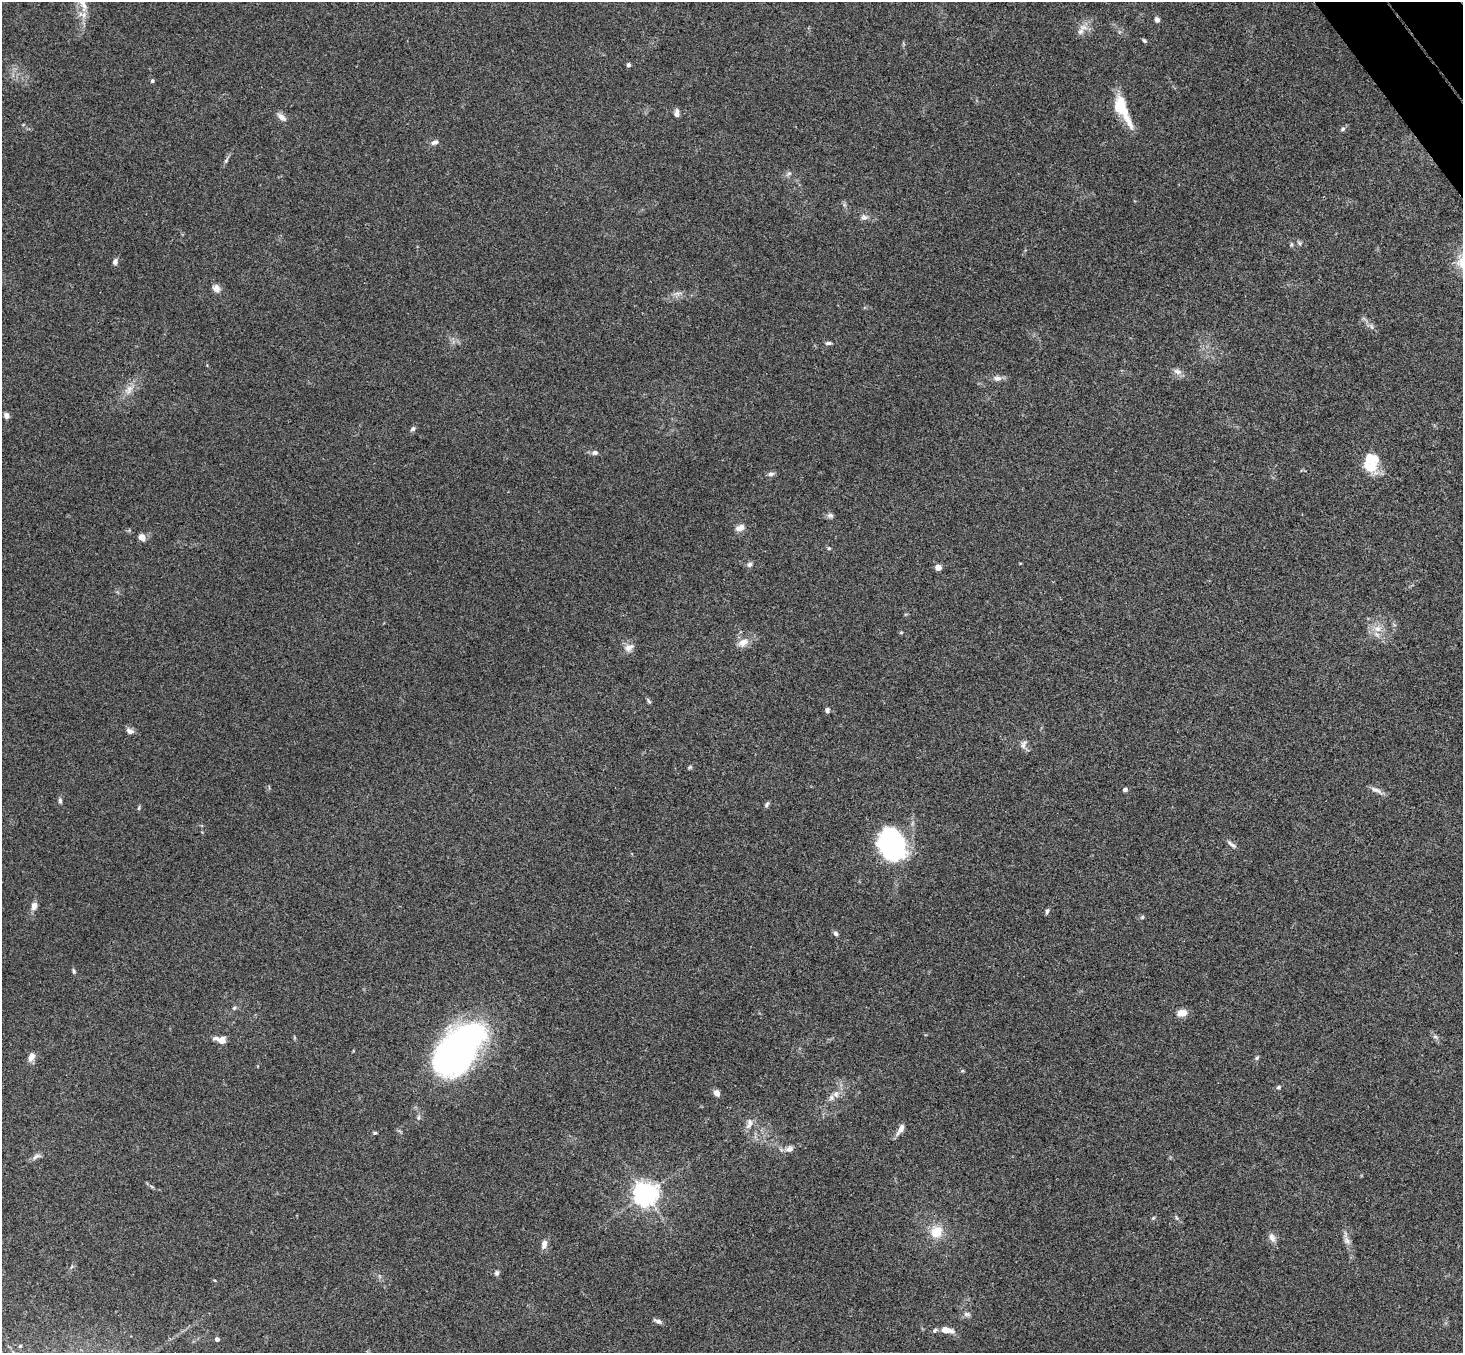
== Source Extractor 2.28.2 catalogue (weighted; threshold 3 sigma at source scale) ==
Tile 10 of 4 x 4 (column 2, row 3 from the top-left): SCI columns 1514-2974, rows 1682-3032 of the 5945 x 5927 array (HDU 1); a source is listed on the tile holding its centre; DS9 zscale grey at full resolution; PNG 1465 x 1355 px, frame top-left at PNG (2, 2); no overlay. Shown black and unused: <1% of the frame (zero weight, under 3 of 4 exposures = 6% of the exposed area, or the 3 px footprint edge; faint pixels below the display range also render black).
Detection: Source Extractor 2.28.2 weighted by HDU 2 'WHT'; one run over the whole footprint, this tile lists its part. Background 0.199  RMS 0.0081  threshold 0.0365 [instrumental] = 3 sigma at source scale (4.5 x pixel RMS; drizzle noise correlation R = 1.50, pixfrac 1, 0.05/0.05 arcsec/px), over >= 5 px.
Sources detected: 90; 1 inside a brighter object's white glare — not listed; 4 inside a brighter listed object's ellipse — not listed separately; the other 85 listed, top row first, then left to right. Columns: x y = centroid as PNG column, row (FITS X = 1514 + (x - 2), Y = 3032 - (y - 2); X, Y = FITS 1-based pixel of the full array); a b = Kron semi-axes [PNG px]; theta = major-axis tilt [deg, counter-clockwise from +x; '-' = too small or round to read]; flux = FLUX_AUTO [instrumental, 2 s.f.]
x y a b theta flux
82 3 25 9 -69 11
1157 20 6 5 - 3.1
1081 32 9 7 45 3.8
1144 41 6 4 -45 1.4
628 65 5 4 - 2.1
152 81 5 4 - 1.4
1121 107 31 14 -67 25
677 113 10 5 84 3.2
282 117 15 7 -39 4.3
1343 129 7 5 41 1.7
434 142 11 6 19 2.9
226 160 10 5 65 1.9
789 173 6 6 - 1.8
864 217 10 6 -1 2.8
1299 243 6 5 - 1.5
115 262 8 6 69 2.6
216 288 11 9 -53 4.1
1372 327 8 3 -71 1.6
828 343 8 4 1 1.8
1177 371 12 7 -21 3.9
997 378 12 7 -3 4.1
129 390 15 9 52 7.5
6 415 7 5 -57 2.9
413 429 7 5 41 1.9
595 452 9 6 1 2.7
1371 458 21 16 -37 19
771 474 9 6 7 2.6
830 515 8 7 - 2.3
740 528 12 7 18 4.9
142 537 6 5 - 7.4
829 548 5 4 - 1.1
749 564 7 6 - 2.4
938 567 5 4 - 9.8
1377 629 11 9 -15 7
901 632 5 3 - 0.8
743 642 14 10 30 7.5
629 647 13 10 28 5.8
649 701 7 4 -50 1.2
827 710 6 5 - 2
130 731 11 7 -25 3.3
1023 745 14 7 62 3.5
690 767 7 4 32 1.1
1125 789 5 4 - 2.5
1376 790 18 6 -23 4
60 800 7 5 -90 1.8
767 804 9 4 57 1.6
139 808 6 4 87 1.1
1231 844 15 5 -37 2.8
892 845 29 22 -69 150
34 906 8 6 81 5.4
1047 911 7 4 76 1.8
1142 917 6 5 - 1.2
836 933 7 5 -55 2.1
74 971 8 4 -69 1.4
234 1008 7 5 16 1.5
1182 1013 10 7 9 8.9
1435 1037 7 5 -28 1.7
221 1040 8 5 -17 13
459 1045 52 29 49 350
31 1057 10 7 65 5.7
1257 1058 7 5 50 1.5
257 1066 4 2 - 0.49
962 1071 5 3 - 0.88
1279 1087 6 5 - 1.5
717 1093 6 5 - 5.6
836 1094 10 8 -83 4.4
749 1124 16 8 73 5.1
901 1129 14 6 60 5.1
375 1133 5 4 - 1.1
789 1149 10 8 15 4.2
36 1156 15 6 27 3.1
152 1187 6 4 -20 1.1
646 1194 7 7 - 720
1153 1218 6 4 45 1.1
1176 1218 9 3 -68 1.2
936 1231 16 15 - 16
1272 1238 12 7 -64 4.4
1347 1241 12 7 -47 3.8
544 1244 10 6 81 5
497 1273 7 6 - 1.9
967 1314 10 6 -8 2.4
658 1321 10 5 -23 2.7
946 1330 15 6 -11 8.5
217 1339 4 4 - 3.3
20 1346 5 5 - 0.97
Isophote crosses this tile's border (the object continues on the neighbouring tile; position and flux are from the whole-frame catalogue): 1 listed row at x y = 82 3